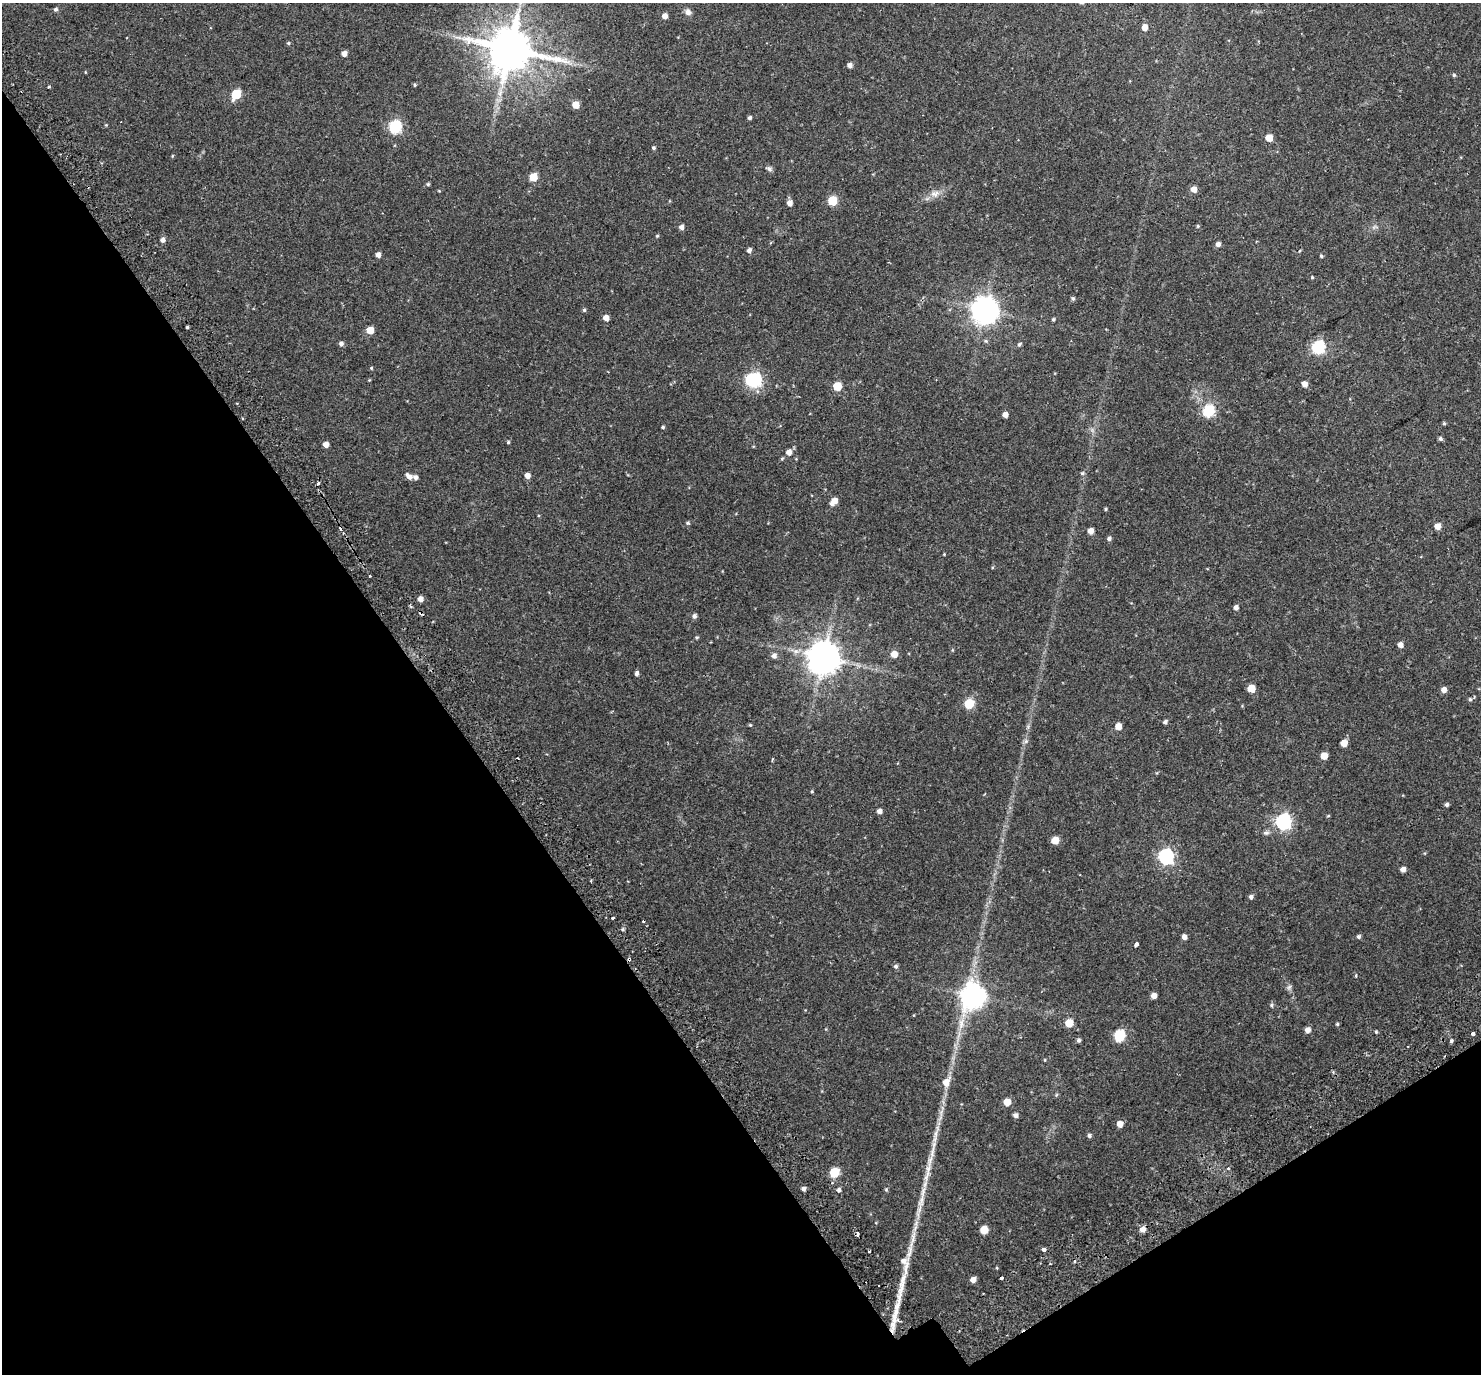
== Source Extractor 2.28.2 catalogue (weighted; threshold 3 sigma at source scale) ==
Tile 14 of 4 x 4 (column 2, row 4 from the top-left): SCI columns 1548-3026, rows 219-1590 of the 6057 x 5985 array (HDU 1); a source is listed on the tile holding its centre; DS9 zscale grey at full resolution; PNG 1483 x 1376 px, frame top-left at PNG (2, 3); no overlay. Shown black and unused: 34% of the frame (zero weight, under 2 of 3 exposures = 5% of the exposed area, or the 3 px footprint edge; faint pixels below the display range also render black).
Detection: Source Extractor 2.28.2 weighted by HDU 2 'WHT'; one run over the whole footprint, this tile lists its part. Background 0.106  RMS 0.0059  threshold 0.0263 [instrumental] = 3 sigma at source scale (4.5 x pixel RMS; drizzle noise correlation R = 1.50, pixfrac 1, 0.0396/0.0396 arcsec/px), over >= 5 px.
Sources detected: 159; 1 inside a brighter object's white glare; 11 cosmic-ray / hot-pixel residue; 3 long thin detections or spike segments (spike, bleed or trail) — not listed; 3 inside a brighter listed object's ellipse — not listed separately; the other 141 listed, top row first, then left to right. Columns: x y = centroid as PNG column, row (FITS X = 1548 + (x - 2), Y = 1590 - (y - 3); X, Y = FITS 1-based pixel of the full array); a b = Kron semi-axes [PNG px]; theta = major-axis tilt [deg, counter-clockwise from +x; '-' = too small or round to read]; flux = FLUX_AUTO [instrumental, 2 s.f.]
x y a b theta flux
56 9 5 5 - 1.1
688 12 8 7 - 2.2
665 16 5 5 - 3.3
1145 27 5 5 - 4
288 43 4 4 - 0.68
510 49 13 12 - 2400
344 53 4 4 - 3.4
849 65 5 5 - 2.1
85 72 4 3 - 0.38
1454 75 4 4 - 0.72
415 85 5 4 - 0.66
236 94 6 5 - 26
576 105 5 5 - 6.8
749 118 4 4 - 1.1
395 126 6 6 - 65
1269 138 5 5 - 6.8
653 148 4 4 - 0.93
172 156 5 3 - 0.46
769 169 9 5 -32 1.2
533 177 5 5 - 13
428 184 5 4 - 0.78
1194 189 6 5 - 4.1
935 194 11 10 - 3.6
832 201 6 5 - 22
789 203 5 5 - 3.3
1198 226 5 4 - 0.67
681 227 5 5 - 2.3
657 236 4 4 - 0.54
162 240 5 5 - 1.9
1218 244 5 4 - 2.1
749 250 5 4 - 1.7
1299 251 4 3 - 0.43
378 255 5 4 - 2.5
1321 256 4 3 - 0.73
1312 277 4 4 - 0.52
1073 299 5 4 - 0.93
584 310 5 5 - 0.74
985 310 8 8 - 580
606 318 5 5 - 4
1053 319 4 4 - 0.71
187 327 3 3 - 0.63
370 330 5 5 - 8.6
341 344 6 5 - 1.5
1019 344 6 4 42 0.9
1318 347 6 6 - 80
371 368 4 4 - 0.52
369 380 4 4 - 0.42
755 380 7 6 - 87
1304 384 5 5 - 3.6
837 386 5 5 - 16
237 404 3 2 - 0.51
1209 411 6 6 - 50
1005 415 5 4 - 3.3
1444 423 5 4 - 0.61
663 427 4 3 - 0.78
1440 439 5 4 - 1.2
508 442 4 4 - 0.68
326 444 5 4 - 3.5
789 452 6 5 - 3.5
782 459 5 4 - 0.66
1082 473 6 4 22 0.8
527 475 5 5 - 3.4
409 476 9 5 -40 2.8
835 500 6 5 - 3.7
1105 509 4 4 - 0.6
688 523 5 4 - 0.81
1437 526 5 5 - 4.9
1091 531 5 5 - 3.7
1109 538 5 4 - 1.4
944 554 3 3 - 0.4
370 576 3 2 - 1
420 599 5 5 - 3.3
1236 607 5 4 - 2.4
421 613 6 3 -41 1
694 616 5 5 - 1.6
697 637 5 4 - 0.65
1400 645 5 5 - 2.7
894 654 5 5 - 6.2
774 656 6 6 - 2.2
823 657 9 9 - 1100
636 673 5 4 - 1.5
1251 688 5 5 - 9.1
1444 690 5 5 - 3.4
1470 699 5 5 - 0.99
969 704 6 6 - 27
1165 722 4 4 - 1.3
750 725 4 4 - 0.53
1118 726 5 5 - 5.9
1026 741 6 6 - 1.2
1344 743 5 5 - 6.9
1324 756 5 5 - 6.9
812 791 4 4 - 0.56
1447 804 4 4 - 1.3
879 811 5 4 - 2.4
1328 816 5 3 - 0.45
1284 821 7 6 - 130
1266 833 9 5 7 1.3
1055 840 5 5 - 7.9
1166 856 7 6 - 120
1403 869 5 4 - 2.8
1251 897 5 5 - 1.4
613 918 4 3 - 2.2
622 929 5 4 - 0.78
1358 936 5 5 - 1.1
1184 937 5 4 - 2.7
1136 944 4 3 - 2.9
629 959 4 3 - 1.7
896 966 6 5 - 1.1
1356 976 3 3 - 0.67
1289 987 8 4 45 1
973 996 9 8 - 450
1154 996 5 4 - 3.7
1271 1005 5 4 - 0.82
1069 1023 5 5 - 11
1337 1024 4 4 - 0.69
1307 1030 5 5 - 3.2
1376 1032 4 3 - 0.61
1473 1034 3 3 - 5.5
1119 1035 6 6 - 44
1079 1040 5 4 - 1.2
1451 1041 4 4 - 0.87
946 1082 10 7 59 5.4
1056 1095 6 4 47 0.65
1007 1102 5 5 - 8.1
1016 1115 6 5 - 1.7
1120 1124 5 5 - 4.2
1089 1135 5 4 - 1.1
932 1151 29 6 80 7
834 1172 6 5 - 23
803 1189 5 4 - 1.6
886 1189 5 4 - 0.67
839 1190 6 5 - 1.4
923 1192 21 6 80 5.2
1142 1229 6 5 - 3.7
984 1230 5 5 - 12
1044 1249 4 3 - 3.4
869 1251 3 2 - 0.95
904 1263 25 9 -77 5.9
997 1268 4 3 - 0.42
1001 1278 4 3 - 1.8
973 1280 5 4 - 3.7
Overlapping masked pixels (flux is a lower limit): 3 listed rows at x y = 510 49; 421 613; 629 959